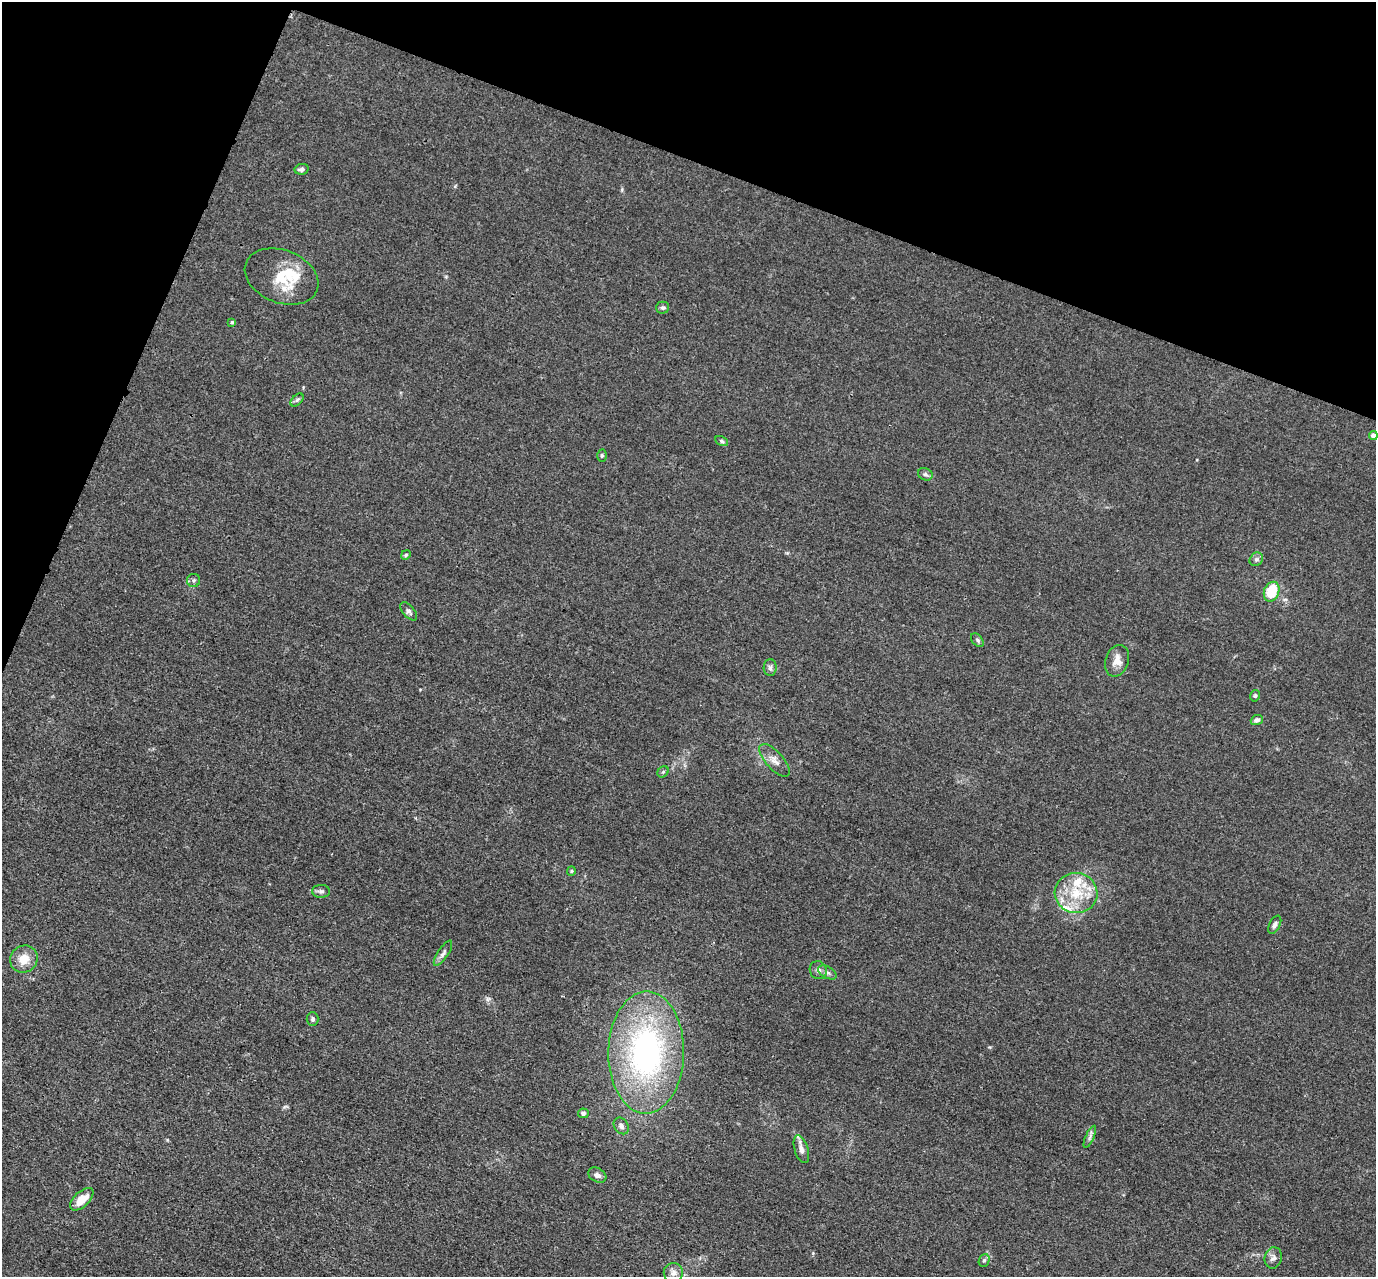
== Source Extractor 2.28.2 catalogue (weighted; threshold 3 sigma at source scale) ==
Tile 2 of 4 x 4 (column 2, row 1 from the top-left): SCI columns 1381-2754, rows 4104-5378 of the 5509 x 5524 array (HDU 1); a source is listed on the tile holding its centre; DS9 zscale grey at full resolution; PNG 1378 x 1279 px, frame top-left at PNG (2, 2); each listed source drawn as its Kron ellipse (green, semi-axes under 4 px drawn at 4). Shown black and unused: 19% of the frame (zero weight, under 3 of 4 exposures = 1% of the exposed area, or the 3 px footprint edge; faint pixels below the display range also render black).
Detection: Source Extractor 2.28.2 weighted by HDU 2 'WHT'; one run over the whole footprint, this tile lists its part. Background 0.028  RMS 0.0044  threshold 0.02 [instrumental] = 3 sigma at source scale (4.5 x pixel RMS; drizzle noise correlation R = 1.50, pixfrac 1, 0.05/0.05 arcsec/px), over >= 5 px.
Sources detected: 46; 6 inside a brighter listed object's ellipse — not listed separately; the other 40 listed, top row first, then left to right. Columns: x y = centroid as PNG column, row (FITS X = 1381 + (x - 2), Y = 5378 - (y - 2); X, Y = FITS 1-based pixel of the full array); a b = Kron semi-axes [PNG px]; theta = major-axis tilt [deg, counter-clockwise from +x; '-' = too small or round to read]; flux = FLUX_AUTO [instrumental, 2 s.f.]
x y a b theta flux
302 169 7 5 12 1.6
282 276 38 26 -21 17
663 308 6 6 - 0.9
232 322 4 3 - 0.61
297 400 8 4 45 0.94
1373 436 4 4 - 2.7
722 441 7 4 -28 0.79
602 456 6 4 -89 0.71
925 474 7 6 - 1.1
406 555 5 4 - 0.6
1256 559 7 6 - 1.2
194 580 6 6 - 1.1
1272 592 10 7 68 15
409 611 11 5 -49 1.3
977 640 8 5 -50 0.9
1117 661 16 11 71 4.2
770 668 8 6 89 1.4
1255 696 6 4 75 0.69
1257 720 6 5 - 1.4
774 760 20 8 -48 3.6
663 772 6 5 - 0.73
571 871 5 4 - 0.55
321 891 9 6 -1 1.3
1076 893 21 20 - 16
1275 925 10 5 63 1.4
443 953 15 5 56 1.7
24 959 14 13 - 6.4
818 970 9 8 - 1.7
827 972 10 6 -27 1.5
313 1019 7 6 - 1
646 1052 61 38 89 110
583 1113 5 5 - 0.89
621 1126 9 7 -54 1.5
1090 1137 12 4 66 1.2
801 1149 14 6 -72 2.5
597 1175 9 7 -29 1.8
82 1199 14 7 43 6.7
1273 1258 11 8 75 2
984 1260 6 5 - 0.91
673 1273 9 9 - 2.3
Isophote crosses this tile's border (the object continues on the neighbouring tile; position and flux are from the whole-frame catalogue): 1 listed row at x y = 1373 436